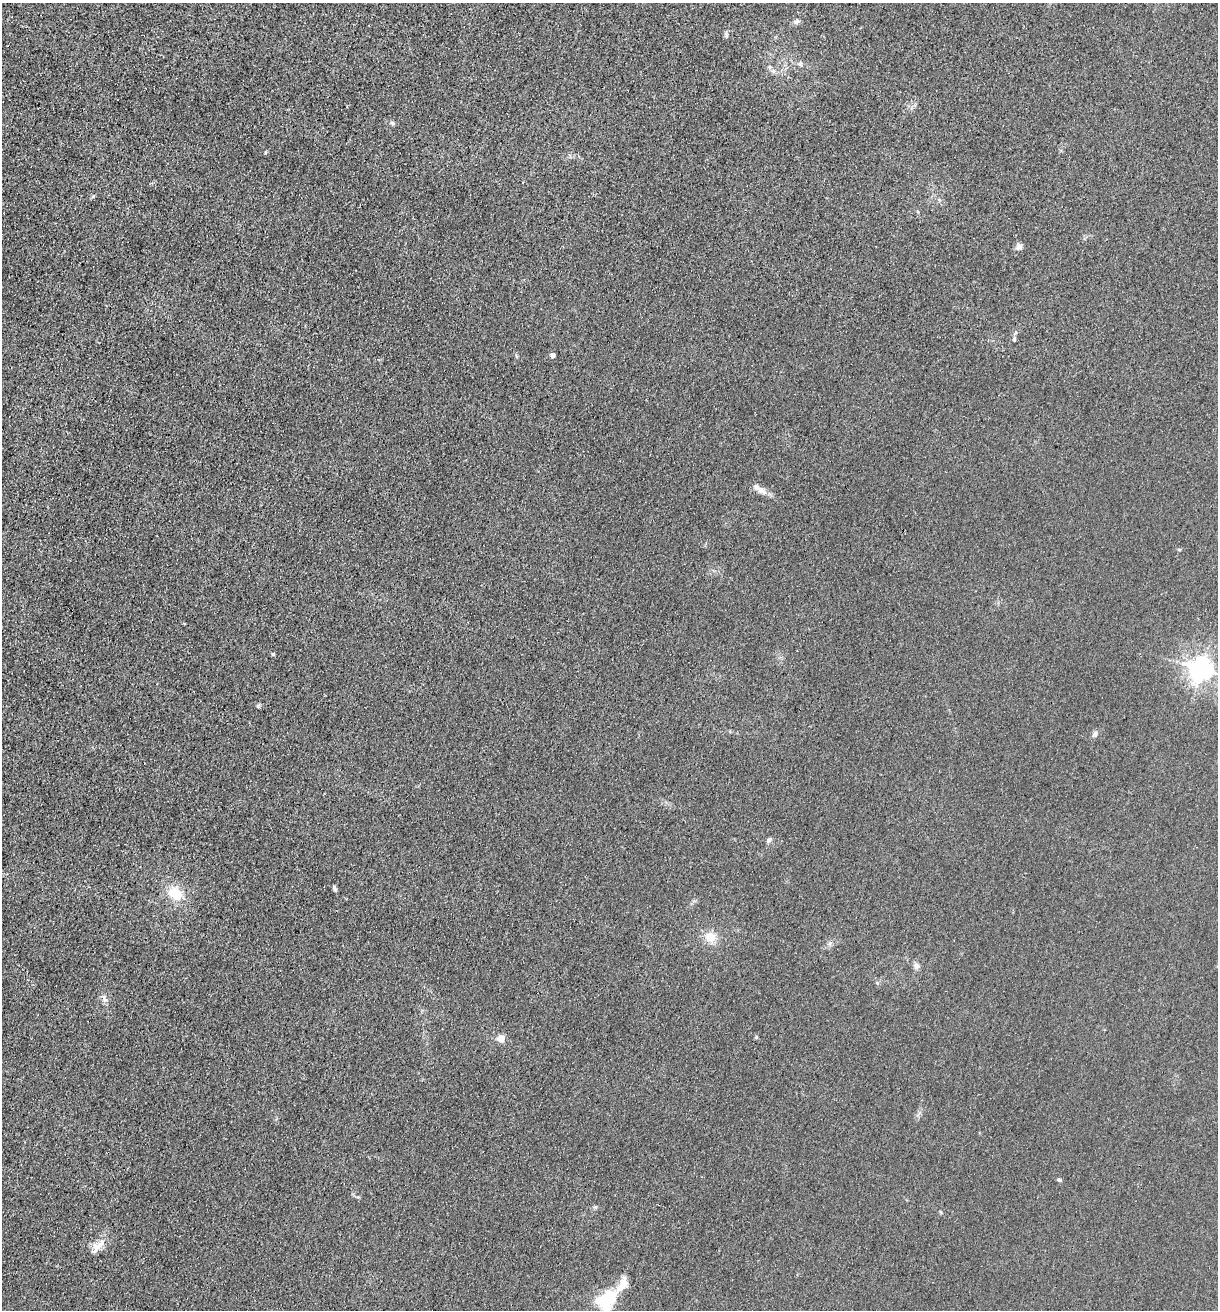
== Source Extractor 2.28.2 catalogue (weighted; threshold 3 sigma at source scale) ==
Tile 11 of 4 x 4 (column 3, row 3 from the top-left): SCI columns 2694-3909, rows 1315-2622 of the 5261 x 5243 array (HDU 1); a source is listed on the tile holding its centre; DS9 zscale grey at full resolution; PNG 1220 x 1312 px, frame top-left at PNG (2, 3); no overlay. Shown black and unused: <1% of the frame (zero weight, under 3 of 4 exposures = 1% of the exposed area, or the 3 px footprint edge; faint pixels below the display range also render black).
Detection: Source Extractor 2.28.2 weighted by HDU 2 'WHT'; one run over the whole footprint, this tile lists its part. Background 0.0333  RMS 0.0063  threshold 0.0284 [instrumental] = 3 sigma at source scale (4.5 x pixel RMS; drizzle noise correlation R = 1.50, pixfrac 1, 0.05/0.05 arcsec/px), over >= 5 px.
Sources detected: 24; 1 inside a brighter listed object's ellipse — not listed separately; the other 23 listed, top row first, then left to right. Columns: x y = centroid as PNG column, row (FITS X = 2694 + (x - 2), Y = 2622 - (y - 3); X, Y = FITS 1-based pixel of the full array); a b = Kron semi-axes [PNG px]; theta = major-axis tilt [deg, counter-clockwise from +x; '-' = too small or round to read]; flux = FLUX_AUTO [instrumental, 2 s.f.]
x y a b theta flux
796 22 8 6 29 2.3
800 64 7 4 19 1.2
774 71 7 4 -89 1.3
392 123 5 5 - 1.2
93 196 6 4 20 0.76
1019 247 9 7 20 2.4
1014 339 7 4 -90 0.88
553 355 5 5 - 1.7
762 491 15 9 -24 4.5
1179 549 5 3 - 0.67
273 654 4 4 - 0.98
1201 669 7 7 - 510
1095 734 9 6 62 1.9
769 840 7 6 - 1.5
335 888 7 4 -64 1.2
175 893 18 13 -39 14
710 937 14 12 -21 8.3
916 966 9 7 -90 2.4
105 998 13 6 -75 2.5
501 1039 6 6 - 7.2
1059 1180 6 4 -15 1
97 1247 23 9 48 7.2
607 1300 25 19 38 28
Isophote crosses this tile's border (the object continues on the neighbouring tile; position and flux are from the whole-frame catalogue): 1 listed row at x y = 607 1300
Unlisted compact peaks at least as high as the median listed source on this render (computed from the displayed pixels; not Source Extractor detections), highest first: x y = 756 1037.